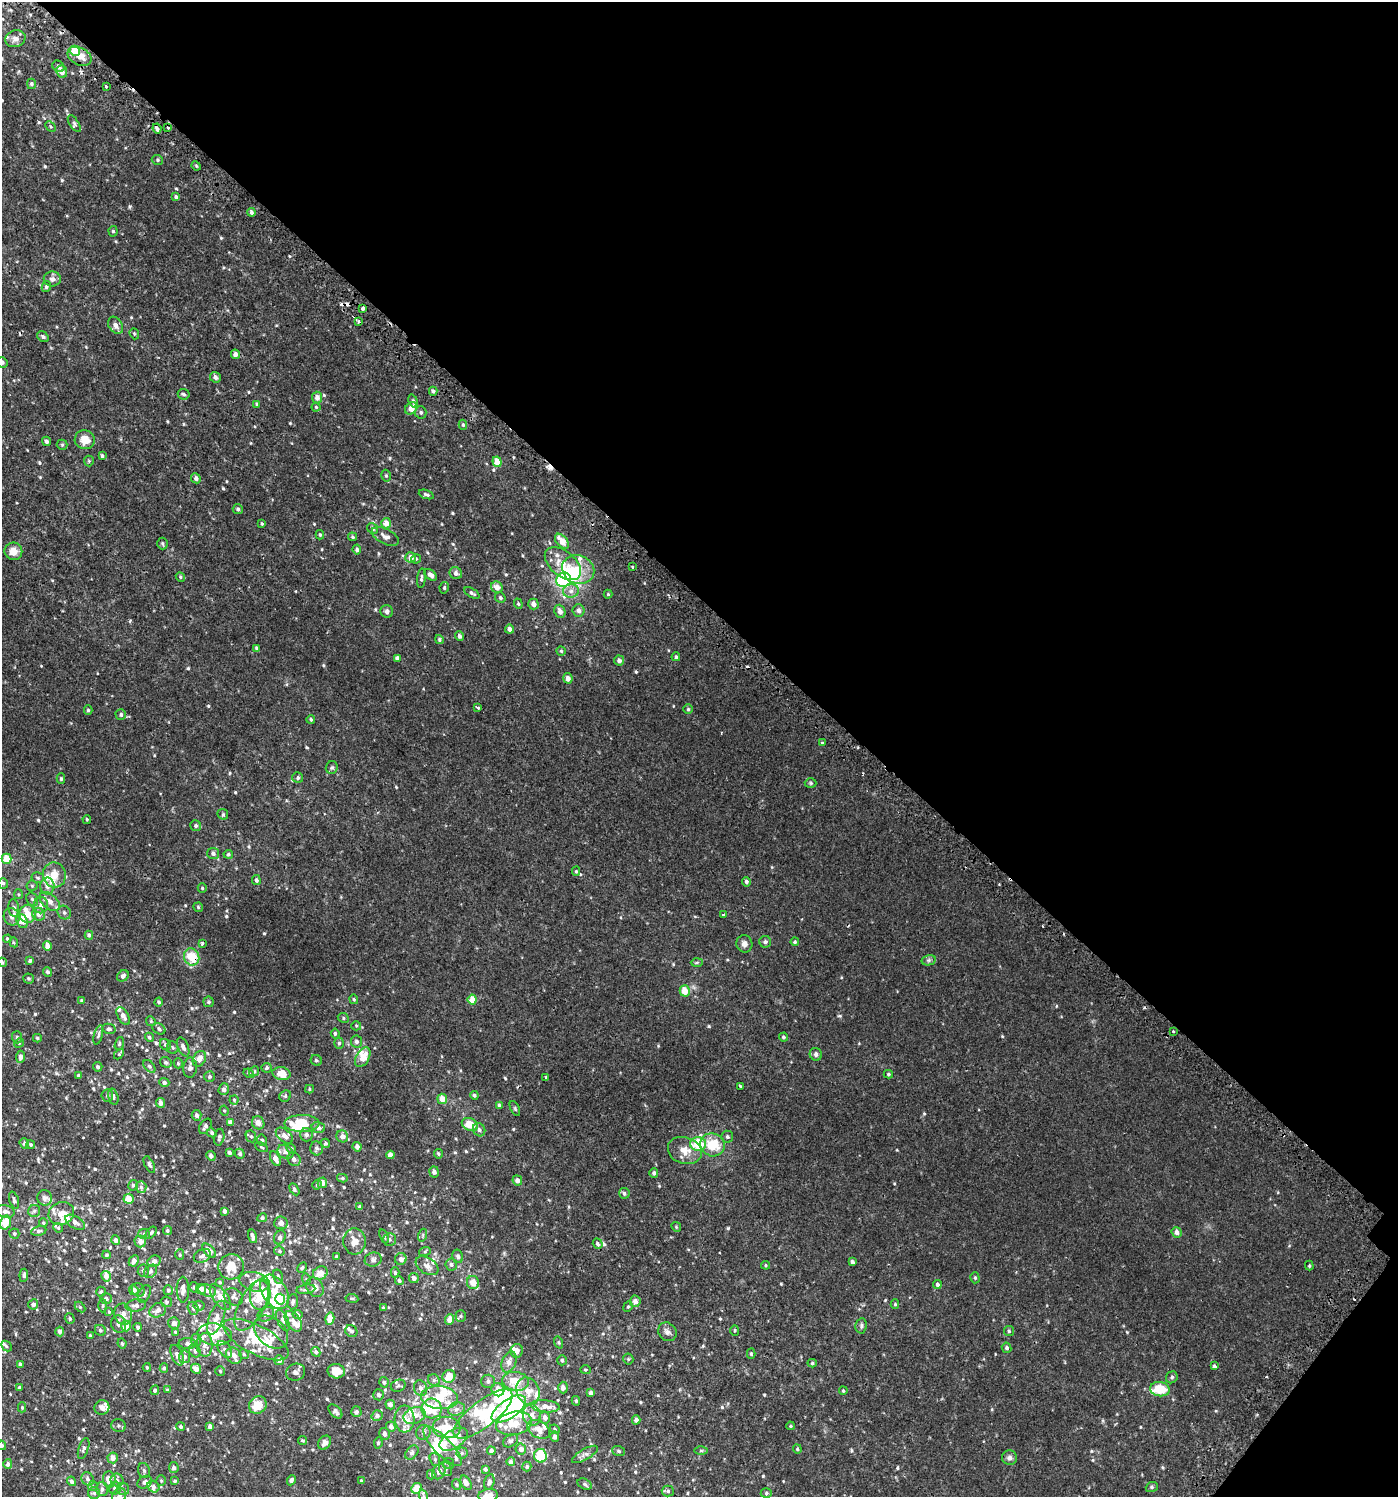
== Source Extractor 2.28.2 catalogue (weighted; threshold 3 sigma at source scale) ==
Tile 8 of 4 x 4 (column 4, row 2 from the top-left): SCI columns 4416-5811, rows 3037-4531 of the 6112 x 6088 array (HDU 1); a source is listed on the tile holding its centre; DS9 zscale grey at full resolution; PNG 1400 x 1499 px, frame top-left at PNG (2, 2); each listed source drawn as its Kron ellipse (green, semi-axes under 4 px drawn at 4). Shown black and unused: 41% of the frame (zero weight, under 2 of 3 exposures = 3% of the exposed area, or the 3 px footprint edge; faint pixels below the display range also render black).
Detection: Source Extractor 2.28.2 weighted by HDU 2 'WHT'; one run over the whole footprint, this tile lists its part. Background 0.00622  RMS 0.0033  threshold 0.0148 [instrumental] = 3 sigma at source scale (4.5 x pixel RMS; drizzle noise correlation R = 1.50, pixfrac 1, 0.0396/0.0396 arcsec/px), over >= 5 px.
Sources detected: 733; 10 inside a brighter object's white glare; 12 cosmic-ray / hot-pixel residue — neither listed nor drawn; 74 inside a brighter listed object's ellipse — not listed separately; of the other 637, all 500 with FLUX_AUTO >= 0.355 (the completeness limit of this list) listed and drawn (137 fainter detections not listed), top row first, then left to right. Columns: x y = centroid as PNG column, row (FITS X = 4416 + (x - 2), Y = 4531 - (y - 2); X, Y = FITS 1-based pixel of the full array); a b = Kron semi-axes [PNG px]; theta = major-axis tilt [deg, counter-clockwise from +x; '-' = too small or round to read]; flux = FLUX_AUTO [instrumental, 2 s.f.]
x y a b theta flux
15 39 10 8 16 1.4
75 51 5 5 - 6.2
79 56 13 8 -26 2.9
58 66 6 5 - 0.91
62 72 6 5 - 2.1
31 84 5 4 - 0.62
106 86 3 3 - 2.6
74 124 10 4 -57 0.63
51 127 6 4 -45 0.4
168 127 3 3 - 0.9
157 129 5 3 - 2.5
157 160 6 5 - 0.51
196 166 5 4 - 0.39
176 197 4 4 - 0.65
251 212 4 3 - 0.69
113 231 5 4 - 0.47
52 279 8 7 - 1.2
46 287 5 4 - 0.55
363 309 3 3 - 0.77
358 322 3 3 - 0.89
116 325 9 6 -56 1.7
134 334 6 4 -69 0.38
43 337 6 5 - 0.61
235 354 5 4 - 1.5
2 362 5 5 - 0.57
215 377 6 5 - 1.3
433 391 4 4 - 0.57
184 394 6 5 - 0.71
317 397 6 5 - 1.6
413 401 7 4 -72 0.65
257 404 4 4 - 0.39
316 407 4 4 - 0.39
411 408 7 5 41 3.1
421 412 6 6 - 0.67
463 425 5 4 - 0.5
85 440 10 9 - 3.9
46 441 5 4 - 0.83
62 445 5 5 - 0.41
102 456 4 3 - 0.6
89 461 5 5 - 0.41
497 462 5 4 - 3.6
386 476 6 4 -74 0.5
196 478 5 4 - 0.91
426 494 8 4 -20 0.59
238 509 5 5 - 0.51
386 523 5 5 - 2.6
262 524 3 3 - 0.36
373 528 6 5 - 0.81
320 535 4 3 - 0.4
385 536 15 7 -26 1.6
352 537 4 3 - 0.41
562 541 9 5 -49 3.3
162 544 6 5 - 0.52
357 550 5 4 - 0.79
13 551 9 8 - 2.9
411 558 5 5 - 1.9
416 559 5 4 - 0.4
563 564 21 12 -39 5.3
632 567 3 3 - 0.75
578 570 16 14 -20 6.3
456 573 6 6 - 1.2
431 575 7 4 -40 1.4
180 577 5 4 - 0.41
421 578 10 3 85 0.64
564 580 8 7 - 27
497 587 6 5 - 2.4
444 588 6 4 79 0.46
571 591 8 6 3 1.3
472 593 8 4 -31 0.71
608 594 4 4 - 0.39
500 598 5 5 - 0.62
518 604 5 4 - 0.38
533 604 5 5 - 1.7
387 611 6 6 - 0.97
560 611 7 5 -70 1.5
579 611 6 6 - 1.3
510 629 4 4 - 1.6
460 636 5 4 - 1
439 639 4 4 - 0.58
257 648 4 3 - 0.5
561 651 4 4 - 0.39
676 657 4 4 - 0.53
397 658 4 4 - 1.2
619 660 5 5 - 1.2
568 678 5 4 - 1.8
478 707 3 3 - 1.3
688 709 5 5 - 0.44
88 710 5 4 - 0.46
121 714 5 5 - 0.58
311 719 4 4 - 0.41
822 743 3 3 - 0.83
332 768 6 6 - 0.58
298 778 5 5 - 0.61
61 779 5 4 - 0.51
811 783 6 5 - 0.47
223 814 6 5 - 0.46
87 819 4 3 - 0.37
196 826 6 5 - 0.6
213 854 6 5 - 0.91
228 854 5 4 - 0.47
7 859 5 5 - 6.2
576 871 4 4 - 0.39
54 875 12 11 - 3.8
38 878 6 5 - 0.56
256 880 5 4 - 0.64
746 882 4 4 - 0.74
3 883 5 5 - 0.59
32 886 5 5 - 0.44
47 886 8 7 - 1.5
202 888 4 4 - 0.4
18 894 5 4 - 0.37
32 899 7 5 -61 0.61
50 901 12 7 -41 1.9
41 905 8 7 - 1.5
198 907 5 4 - 0.4
14 908 9 5 -83 0.96
64 912 7 6 - 0.85
28 914 9 8 - 3.5
39 914 7 6 - 1.4
723 915 3 3 - 0.41
12 917 9 7 -60 1.3
22 921 7 5 -69 3.8
89 935 4 4 - 0.48
7 939 4 4 - 0.49
14 942 5 4 - 0.36
765 942 6 6 - 0.84
795 942 4 4 - 0.48
202 943 3 3 - 0.74
744 944 8 8 - 1.5
47 946 5 4 - 2.2
192 957 9 7 -67 6.9
929 960 7 5 12 0.7
30 961 4 4 - 0.56
2 962 5 4 - 0.59
697 963 6 4 2 0.46
48 972 5 4 - 0.79
123 976 6 5 - 0.84
28 979 5 5 - 0.44
685 991 5 5 - 4.2
354 999 5 4 - 0.38
472 1000 5 4 - 4.7
81 1001 4 4 - 0.42
159 1002 4 4 - 0.54
208 1002 5 5 - 0.57
123 1016 10 5 -60 1.5
343 1018 6 5 - 0.46
151 1021 5 4 - 0.4
356 1026 5 4 - 0.36
109 1029 6 5 - 0.67
159 1029 7 5 -34 0.66
1173 1031 3 2 - 0.4
335 1033 5 4 - 0.64
98 1035 10 4 74 0.69
17 1037 6 5 - 0.52
149 1037 5 4 - 0.51
783 1037 4 4 - 0.52
37 1038 4 3 - 0.47
356 1041 6 5 - 0.89
19 1043 5 4 - 0.36
119 1043 7 4 72 0.39
339 1043 5 4 - 0.55
165 1045 6 5 - 0.7
173 1047 6 5 - 0.54
183 1047 10 5 -68 1.4
119 1054 6 4 46 0.36
816 1054 6 6 - 1
20 1057 6 4 86 1.1
363 1057 11 6 60 4
199 1059 8 6 60 2.4
316 1060 6 5 - 0.56
166 1062 6 5 - 0.67
178 1063 5 4 - 0.46
149 1066 7 4 -49 0.55
98 1067 5 4 - 0.64
190 1068 10 7 85 1.1
267 1068 5 5 - 0.62
254 1071 5 4 - 0.44
249 1073 5 3 - 0.43
281 1074 9 6 -11 4.3
888 1074 5 4 - 0.44
78 1075 4 3 - 0.38
210 1076 5 5 - 0.56
546 1077 3 3 - 0.56
164 1082 5 4 - 0.86
740 1086 3 3 - 0.9
224 1089 6 5 - 1.1
309 1089 4 4 - 0.36
107 1095 6 6 - 0.66
474 1095 4 4 - 0.63
285 1096 6 5 - 0.56
113 1097 8 5 -76 0.76
442 1099 5 5 - 3.2
234 1100 4 4 - 0.38
160 1103 5 4 - 1.3
499 1105 4 4 - 0.65
515 1109 8 4 -64 0.42
224 1111 5 4 - 0.37
196 1115 5 5 - 1
230 1122 4 3 - 2.9
258 1123 7 6 - 1.9
302 1123 17 8 1 10
470 1125 8 6 -25 5.2
205 1126 8 5 58 0.84
318 1128 7 5 -15 1.1
479 1130 7 6 - 0.92
212 1133 5 4 - 0.65
284 1135 10 6 -41 1.8
306 1135 6 6 - 0.93
251 1136 6 5 - 0.58
342 1136 6 6 - 1.6
219 1137 8 5 78 0.75
727 1137 6 6 - 0.67
262 1140 6 4 -74 0.53
24 1143 5 4 - 0.61
326 1143 4 4 - 0.53
698 1144 8 6 0 10
31 1145 4 4 - 0.48
712 1145 12 11 - 7.9
261 1147 7 3 -27 0.36
357 1147 5 4 - 1.4
291 1148 5 4 - 0.4
317 1148 7 6 - 0.75
685 1150 17 13 -18 4.3
285 1152 8 6 -34 1.2
229 1153 4 3 - 0.68
240 1154 5 4 - 0.6
438 1154 5 4 - 0.45
390 1155 4 4 - 1.9
211 1156 5 4 - 1.1
275 1159 8 4 -62 2.2
294 1159 7 6 - 1
149 1165 9 4 -62 0.7
434 1172 5 5 - 1.1
654 1173 5 4 - 0.79
342 1178 5 4 - 0.52
517 1180 5 5 - 1.4
322 1183 5 5 - 1.6
133 1185 5 5 - 0.57
317 1185 5 4 - 0.44
141 1187 6 5 - 0.68
294 1189 6 4 -60 0.59
624 1193 5 5 - 0.59
45 1198 8 7 - 0.96
129 1199 5 5 - 4
14 1200 9 4 -74 0.97
360 1207 4 3 - 0.85
5 1211 9 6 -11 1.3
34 1211 6 6 - 0.62
225 1211 4 3 - 1.1
61 1214 13 11 23 3.5
262 1218 5 4 - 0.57
75 1222 11 6 -31 1.5
5 1223 7 5 74 5.8
43 1223 4 4 - 0.36
281 1223 6 6 - 1.5
676 1227 5 4 - 0.37
58 1228 5 4 - 0.41
167 1230 4 4 - 0.47
39 1231 8 4 11 0.72
1177 1232 5 5 - 1.2
151 1233 7 4 51 0.49
14 1234 5 5 - 0.48
144 1234 6 5 - 0.65
423 1235 6 4 72 0.49
253 1236 7 4 -75 1.1
384 1236 7 4 -68 0.46
280 1237 7 5 62 0.89
389 1239 6 6 - 0.68
115 1240 5 4 - 1.1
354 1241 13 11 -85 3.1
140 1242 6 5 - 1.9
598 1244 5 4 - 1.2
209 1251 8 5 -48 2.9
279 1251 5 4 - 0.5
425 1251 6 4 20 0.44
107 1255 4 4 - 0.45
180 1255 5 4 - 0.46
202 1256 9 6 25 0.86
458 1256 7 5 -76 0.77
336 1257 3 3 - 0.41
373 1259 8 7 - 0.95
401 1259 6 6 - 1.3
134 1261 6 5 - 1.6
154 1261 7 5 25 1.1
852 1262 4 3 - 0.76
451 1264 6 6 - 0.81
766 1265 4 3 - 0.36
427 1266 12 7 -33 1.8
1309 1266 5 3 - 0.37
231 1267 13 12 - 4.5
302 1268 5 4 - 0.43
143 1271 6 5 - 0.58
150 1271 7 5 47 0.68
320 1273 7 6 - 3.4
395 1273 5 4 - 0.58
24 1275 6 4 85 0.81
106 1276 5 5 - 2.2
278 1277 7 5 -75 0.58
414 1278 5 5 - 1.3
975 1278 5 4 - 0.51
306 1279 6 3 -73 0.38
399 1281 4 4 - 0.66
220 1282 4 4 - 0.37
254 1282 15 9 -14 3
473 1283 6 6 - 2.9
937 1284 4 4 - 0.91
194 1287 5 5 - 0.59
315 1287 10 8 -59 2.5
201 1289 5 5 - 1.4
306 1289 9 4 7 0.79
134 1290 5 4 - 1
138 1290 7 6 - 0.96
168 1290 5 5 - 0.54
183 1290 13 6 -90 1.6
207 1291 9 6 -17 1.3
101 1292 5 5 - 0.53
275 1292 19 12 -57 5.5
144 1294 9 6 65 0.85
260 1295 15 10 87 6.1
220 1297 15 7 -54 3.3
233 1297 10 8 -32 1.2
352 1298 6 3 -8 0.36
106 1299 6 5 - 0.81
280 1299 5 5 - 6.2
635 1301 6 5 - 1.7
166 1302 5 5 - 0.58
293 1302 8 5 83 0.78
33 1304 5 5 - 0.94
895 1304 5 4 - 0.39
136 1305 10 6 9 1.2
252 1305 28 12 62 4.7
103 1306 7 3 88 0.39
199 1306 5 5 - 0.45
80 1307 6 4 -45 0.39
628 1307 5 4 - 0.42
193 1308 7 5 -72 0.84
383 1308 3 3 - 0.48
158 1310 9 7 29 1.5
109 1312 4 4 - 0.36
123 1314 11 9 -72 2.5
266 1314 8 7 - 1.2
298 1314 5 4 - 0.53
461 1316 5 5 - 0.49
216 1318 18 7 69 2.3
70 1319 5 4 - 0.53
330 1319 6 4 75 3.8
450 1319 5 4 - 2.6
283 1320 11 5 -64 0.93
293 1321 11 7 -55 1.6
174 1323 6 5 - 1.3
119 1324 8 7 - 1.3
126 1326 5 5 - 4.4
861 1326 7 5 80 0.69
138 1327 4 3 - 0.74
100 1330 6 5 - 0.62
735 1330 5 4 - 0.38
60 1331 5 4 - 1.2
351 1331 6 5 - 0.65
1009 1331 5 5 - 0.5
175 1332 4 3 - 0.4
271 1332 19 13 -42 3.1
667 1332 10 8 -46 1.2
215 1334 17 11 -8 6.4
90 1336 4 3 - 0.52
196 1340 6 5 - 0.59
256 1340 36 14 -27 10
559 1342 6 4 -71 0.4
122 1343 5 3 - 0.44
188 1344 9 5 -2 1.1
205 1345 12 8 90 1.8
6 1346 6 4 -45 0.41
1007 1348 5 4 - 0.77
225 1349 10 6 -54 1.2
195 1351 7 5 -61 0.66
517 1351 7 6 - 2
316 1352 5 4 - 0.68
244 1354 5 4 - 0.39
751 1354 5 4 - 0.51
177 1355 11 5 -65 1.4
234 1356 9 7 -49 2.3
184 1357 6 5 - 1.1
628 1359 5 5 - 0.46
279 1360 5 4 - 1.8
562 1360 5 4 - 0.62
509 1362 11 7 67 1.9
812 1363 4 4 - 0.43
20 1364 3 3 - 0.74
1214 1366 4 3 - 0.72
147 1367 4 3 - 0.38
164 1368 5 4 - 0.55
196 1369 5 4 - 2.1
585 1370 5 4 - 0.39
220 1371 5 5 - 0.41
336 1371 9 7 -13 4
296 1372 10 8 19 1.3
449 1376 7 6 - 4.2
1172 1377 6 5 - 0.64
434 1380 6 5 - 0.64
488 1381 7 7 - 0.94
516 1381 13 9 -7 5.9
384 1382 5 4 - 0.66
398 1386 7 6 - 0.72
20 1388 4 3 - 0.58
420 1388 8 6 -70 1.2
563 1388 6 5 - 1.4
1160 1389 10 7 -7 6.9
155 1390 5 4 - 0.62
167 1390 4 4 - 0.45
498 1390 7 6 - 3.6
528 1391 14 11 -66 4.2
843 1391 4 4 - 0.42
591 1393 4 4 - 0.99
379 1395 5 5 - 0.87
440 1398 18 11 -7 6.4
576 1401 5 4 - 0.49
390 1404 5 4 - 1.2
258 1405 9 8 - 5.7
545 1406 14 6 -5 3.5
22 1407 5 4 - 0.38
102 1407 7 7 - 1.5
432 1409 10 10 - 9.3
456 1409 8 6 16 1.2
509 1409 20 9 34 36
335 1411 8 5 -46 0.74
356 1412 5 5 - 0.78
483 1414 36 13 38 12
415 1415 11 8 22 2.2
532 1415 11 9 -75 2.1
377 1416 5 5 - 1.2
545 1417 6 5 - 1.7
405 1419 13 10 -86 2.9
636 1420 4 4 - 1.1
514 1423 18 11 12 7.2
118 1426 7 6 - 0.74
790 1426 4 3 - 0.36
181 1427 4 3 - 0.63
210 1427 4 4 - 1.3
391 1427 5 4 - 1.4
447 1427 14 10 -4 5.7
539 1429 12 8 -29 2.5
555 1429 5 4 - 0.44
423 1432 7 7 - 1
385 1434 6 5 - 1.2
555 1437 5 4 - 1.3
454 1439 16 9 33 6.2
303 1441 4 4 - 0.54
511 1441 8 6 36 0.71
325 1443 7 6 - 1.2
378 1443 6 4 82 0.52
2 1445 5 4 - 0.35
442 1446 26 9 -46 7.5
84 1449 11 5 72 0.78
521 1449 5 5 - 1.3
797 1449 4 4 - 0.45
701 1450 6 4 0 0.43
491 1451 4 4 - 0.99
619 1451 6 5 - 0.56
412 1453 8 5 50 0.79
462 1453 5 5 - 0.59
585 1454 14 5 29 1.1
540 1456 7 6 - 10
113 1458 5 5 - 2.2
1009 1458 7 7 - 1.1
435 1459 6 5 - 0.55
511 1462 4 4 - 0.88
8 1464 5 4 - 0.92
448 1464 5 5 - 0.45
527 1466 5 4 - 0.55
174 1468 5 5 - 1
446 1469 8 6 -53 0.87
485 1469 4 3 - 0.68
144 1471 8 6 -73 0.68
439 1472 8 6 58 1.4
431 1475 5 4 - 0.5
88 1479 7 6 - 0.93
109 1479 8 6 -83 2.8
117 1480 6 6 - 0.76
291 1480 5 4 - 0.99
72 1481 5 4 - 0.78
161 1481 5 4 - 0.39
175 1481 4 3 - 0.46
361 1481 4 3 - 0.43
145 1482 8 6 28 0.96
489 1482 8 5 73 0.94
466 1483 8 5 -60 1.6
585 1484 7 5 -27 0.65
456 1485 5 4 - 0.43
93 1486 5 5 - 0.47
153 1487 6 5 - 0.95
1152 1487 6 5 - 0.49
115 1488 6 6 - 1.1
417 1488 5 5 - 5.8
102 1489 7 6 - 1
123 1489 6 6 - 0.74
668 1491 6 5 - 0.61
94 1493 6 6 - 0.67
766 1493 5 5 - 0.54
119 1496 8 6 56 0.96
423 1496 7 4 -72 0.62
488 1496 10 6 7 2.3
Overlapping masked pixels (flux is a lower limit): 1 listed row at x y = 192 957
Isophote crosses this tile's border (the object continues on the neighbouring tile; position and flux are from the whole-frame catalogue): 7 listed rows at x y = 2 362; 2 962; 2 1445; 417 1488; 119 1496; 423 1496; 488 1496